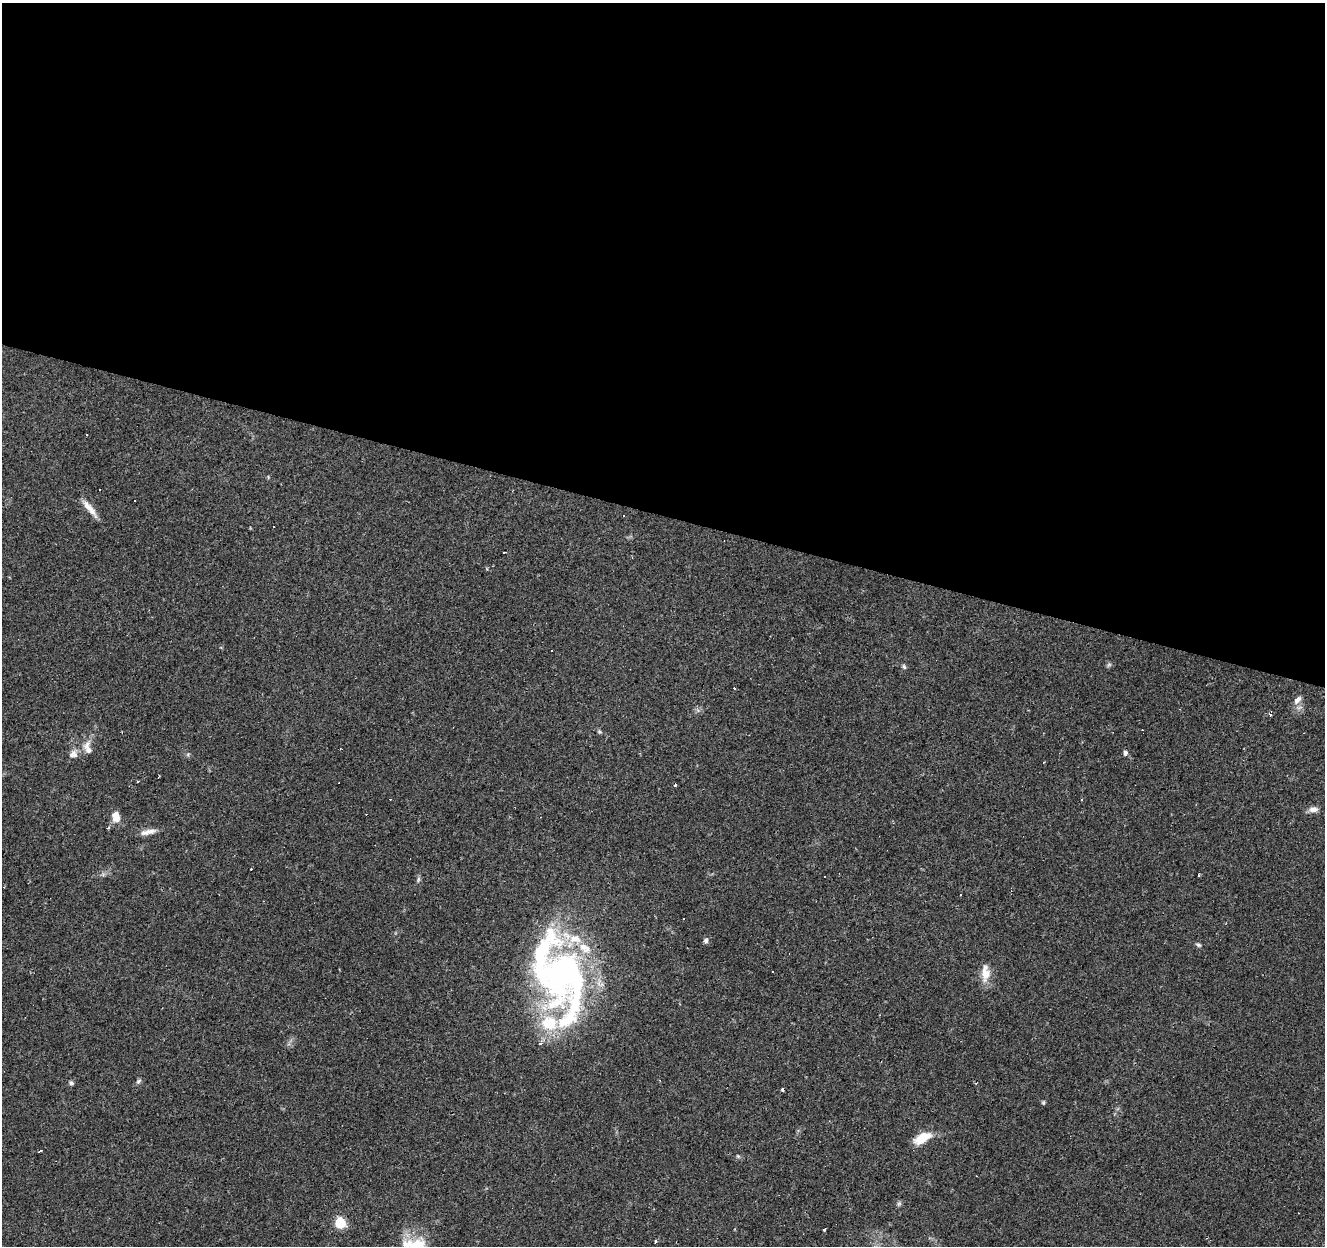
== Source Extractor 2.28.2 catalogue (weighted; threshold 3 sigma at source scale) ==
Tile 3 of 4 x 4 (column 3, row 1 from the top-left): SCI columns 2649-3971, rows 3944-5187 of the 5300 x 5464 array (HDU 1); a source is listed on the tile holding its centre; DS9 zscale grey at full resolution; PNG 1327 x 1248 px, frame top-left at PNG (2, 3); no overlay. Shown black and unused: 41% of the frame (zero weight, under 2 of 3 exposures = <1% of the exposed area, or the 3 px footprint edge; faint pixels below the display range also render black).
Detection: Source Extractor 2.28.2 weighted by HDU 2 'WHT'; one run over the whole footprint, this tile lists its part. Background 0.0956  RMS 0.0061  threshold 0.0275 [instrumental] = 3 sigma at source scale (4.5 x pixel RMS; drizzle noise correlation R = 1.50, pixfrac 1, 0.0396/0.0396 arcsec/px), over >= 5 px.
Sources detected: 61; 2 inside a brighter object's white glare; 17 cosmic-ray / hot-pixel residue — not listed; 6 inside a brighter listed object's ellipse — not listed separately; the other 36 listed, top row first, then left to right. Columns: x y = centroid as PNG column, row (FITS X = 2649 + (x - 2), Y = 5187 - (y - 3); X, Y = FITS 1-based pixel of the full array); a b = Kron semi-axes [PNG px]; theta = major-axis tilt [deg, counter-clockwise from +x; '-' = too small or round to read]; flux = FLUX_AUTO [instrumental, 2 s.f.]
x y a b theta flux
100 489 3 3 - 1.1
135 501 3 3 - 2.7
90 508 28 7 -51 6
623 516 3 2 - 0.61
274 527 2 2 - 0.52
552 651 3 2 - 0.83
1109 664 7 4 1 1.1
904 667 7 5 -72 1.1
1297 700 13 7 46 3.2
1270 714 3 3 - 3.2
599 731 6 4 -20 0.83
88 748 20 9 -80 5.1
1125 753 6 5 - 1.6
73 754 12 9 32 3.7
1082 800 3 2 - 0.59
1313 809 13 7 -1 3.2
116 817 12 9 -83 6.5
148 832 23 7 12 4.4
1198 875 3 3 - 1.7
418 879 8 4 82 1.1
706 941 6 6 - 1.5
1198 945 8 5 -17 1.2
772 971 3 3 - 0.95
985 973 26 10 -89 7.9
559 974 81 40 87 160
138 1081 8 5 42 1.3
71 1083 6 5 - 1.2
1043 1103 7 4 90 0.74
922 1138 16 8 31 15
39 1151 4 3 - 3.4
738 1156 7 4 -45 0.84
899 1204 7 4 1 1
340 1223 6 6 - 35
825 1229 4 3 - 2.2
655 1242 3 3 - 2
415 1245 32 20 3 24
Isophote crosses this tile's border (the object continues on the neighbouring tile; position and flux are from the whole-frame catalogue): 1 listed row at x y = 415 1245